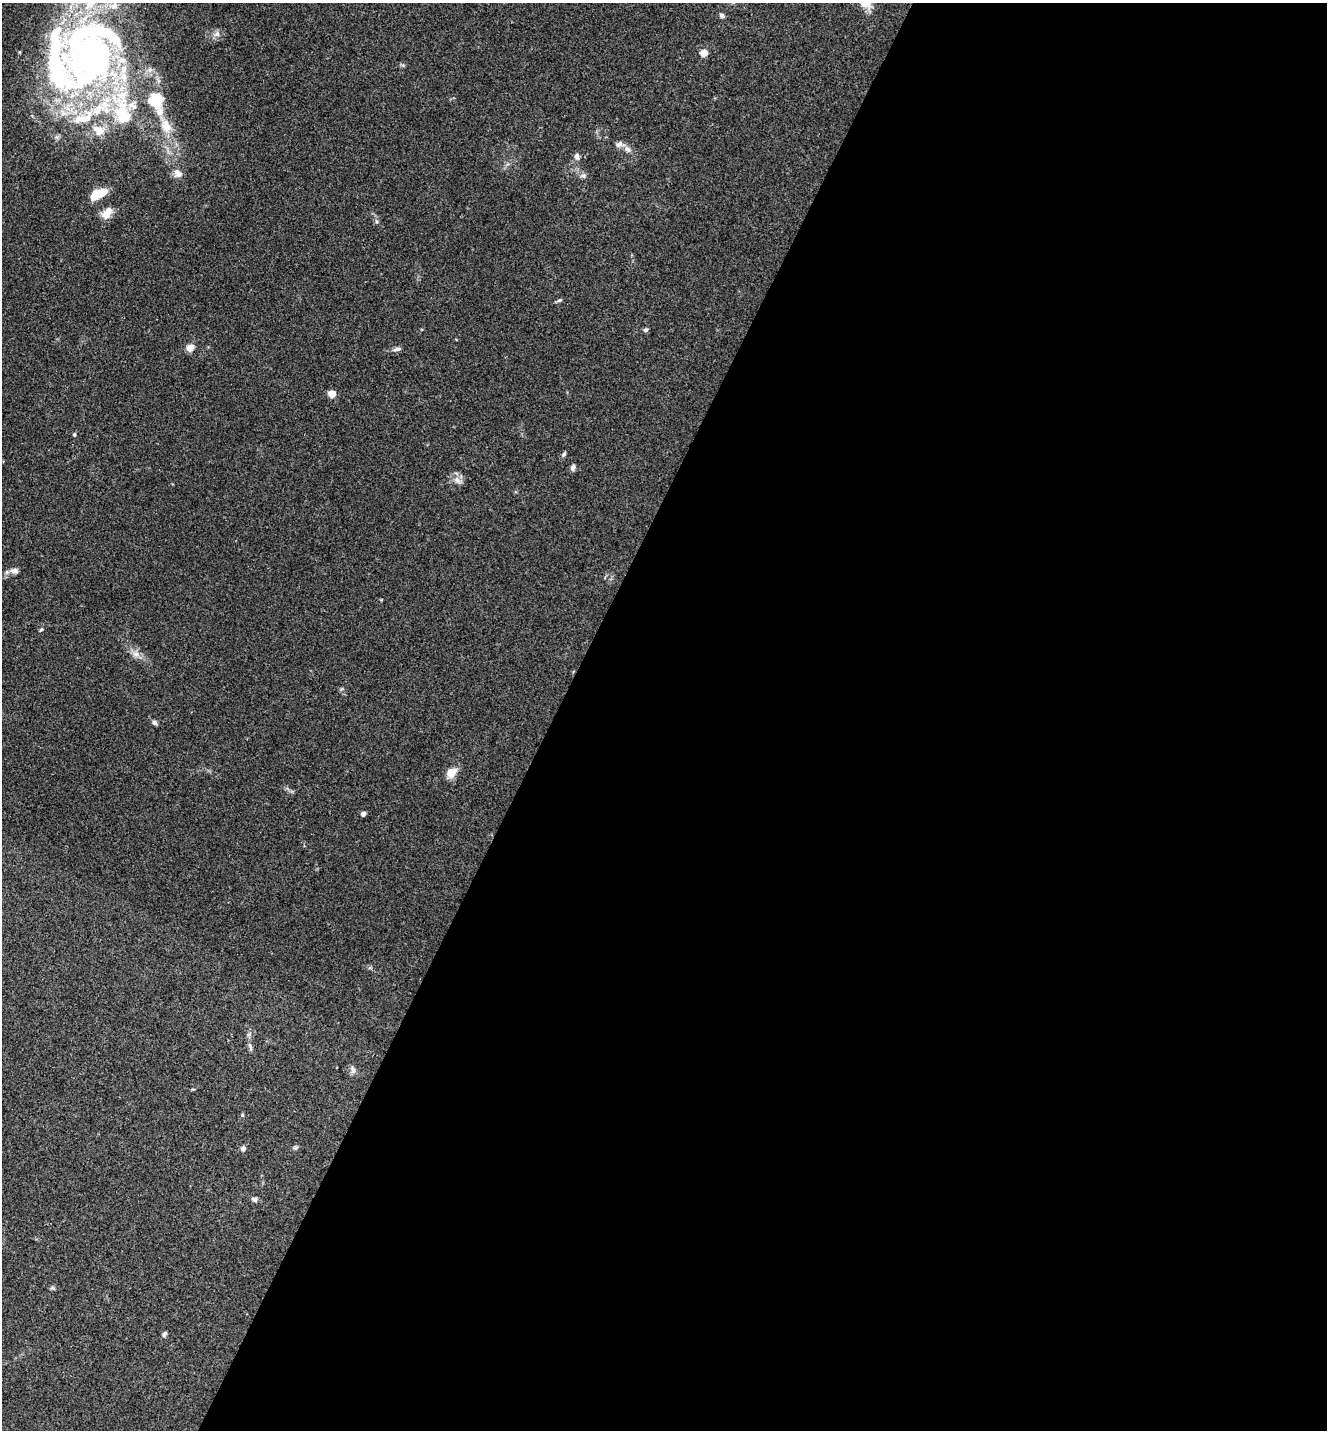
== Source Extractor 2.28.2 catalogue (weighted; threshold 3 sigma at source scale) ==
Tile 12 of 4 x 4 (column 4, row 3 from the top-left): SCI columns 4257-5581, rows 1431-2858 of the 5726 x 5715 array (HDU 1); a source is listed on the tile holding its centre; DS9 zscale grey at full resolution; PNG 1329 x 1432 px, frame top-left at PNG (2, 3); no overlay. Shown black and unused: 58% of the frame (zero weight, under 3 of 4 exposures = <1% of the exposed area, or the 3 px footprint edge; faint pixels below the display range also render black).
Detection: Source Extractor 2.28.2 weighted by HDU 2 'WHT'; one run over the whole footprint, this tile lists its part. Background 0.0238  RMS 0.0045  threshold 0.0202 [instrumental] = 3 sigma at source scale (4.5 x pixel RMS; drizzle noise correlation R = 1.50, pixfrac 1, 0.05/0.05 arcsec/px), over >= 5 px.
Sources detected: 54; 3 inside a brighter object's white glare — not listed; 11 inside a brighter listed object's ellipse — not listed separately; the other 40 listed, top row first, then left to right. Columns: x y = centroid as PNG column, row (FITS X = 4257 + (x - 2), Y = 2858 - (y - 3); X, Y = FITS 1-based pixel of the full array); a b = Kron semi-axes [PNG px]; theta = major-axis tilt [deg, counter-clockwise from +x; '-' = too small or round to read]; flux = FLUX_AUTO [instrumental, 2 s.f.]
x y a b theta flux
865 3 17 10 -26 4.6
722 16 7 5 -34 1.2
217 34 9 7 30 1.9
704 53 5 4 - 8.8
87 55 76 55 67 150
155 100 19 16 -80 14
122 112 28 22 -80 21
166 126 21 14 -64 8.3
98 130 17 11 -40 5.6
619 144 10 7 29 1.9
627 149 10 7 -59 1.9
577 156 7 6 - 1.9
178 173 12 10 -46 3
583 175 8 6 -52 1.2
99 194 19 8 25 9.2
107 212 16 9 50 5.1
376 221 5 3 - 0.64
559 300 7 4 29 0.73
646 330 6 5 - 0.89
190 348 7 7 - 3.9
397 349 13 5 10 1.5
332 394 5 5 - 9.7
74 434 5 4 - 0.62
563 454 7 5 43 0.85
573 467 7 5 72 1.3
457 480 12 6 -61 2.3
14 571 12 7 -4 2.1
41 630 6 3 36 0.52
136 654 12 7 -15 2.6
154 722 7 5 -45 1.1
451 772 13 10 43 5
363 814 4 4 - 2.3
250 1046 11 4 -63 1.2
353 1070 11 6 -74 1.6
242 1115 6 4 -89 0.48
295 1148 8 3 19 0.73
243 1149 7 6 - 1.3
254 1199 8 6 -13 1.3
53 1288 7 5 -11 0.77
164 1334 7 5 53 1.1
Isophote crosses this tile's border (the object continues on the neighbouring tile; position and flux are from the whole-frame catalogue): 2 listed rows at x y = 865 3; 87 55